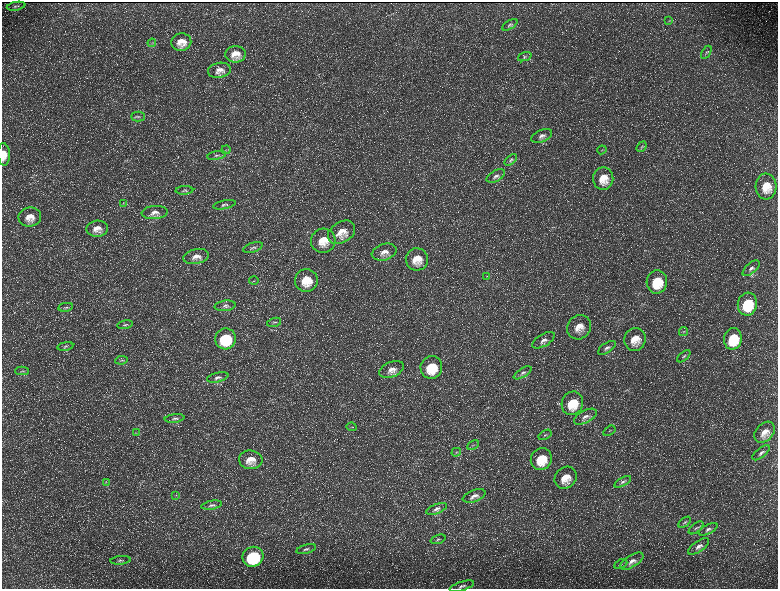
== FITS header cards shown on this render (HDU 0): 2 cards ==
NAXIS1  =                 1552 / length of data axis 1
NAXIS2  =                 1173 / length of data axis 2

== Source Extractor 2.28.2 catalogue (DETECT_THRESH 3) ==
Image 1552 x 1173 px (HDU 0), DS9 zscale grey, zoomed out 1/2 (1 PNG px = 2 x 2 image px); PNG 780 x 591 px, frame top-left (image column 1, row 1173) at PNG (2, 2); each listed source drawn as its Kron ellipse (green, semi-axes under 4 px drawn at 4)
Background 222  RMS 10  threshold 30.2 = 3 sigma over >= 5 px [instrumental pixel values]
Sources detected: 120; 32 cannot appear on this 1/2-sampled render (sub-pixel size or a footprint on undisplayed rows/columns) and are neither listed nor drawn; the other 88 listed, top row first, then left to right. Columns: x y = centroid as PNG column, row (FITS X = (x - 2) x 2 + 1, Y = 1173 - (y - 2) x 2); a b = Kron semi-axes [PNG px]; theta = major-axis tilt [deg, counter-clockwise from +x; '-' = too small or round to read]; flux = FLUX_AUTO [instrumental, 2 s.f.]
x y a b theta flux
16 6 9 4 10 3900
669 21 3 2 - 1400
510 25 8 4 33 4700
181 42 10 8 9 23000
152 43 4 2 - 2000
706 52 7 3 60 3600
236 54 10 8 -1 22000
525 57 7 3 20 3000
219 70 12 7 10 15000
138 117 7 5 -1 5400
542 136 11 6 22 9500
641 147 6 2 48 2100
226 150 4 3 - 1900
602 150 5 2 - 1600
4 154 11 6 -87 25000
217 155 9 3 10 4600
511 160 7 4 40 4100
496 176 10 5 28 6800
603 179 11 10 - 34000
766 187 13 10 -85 40000
184 190 9 4 3 4100
123 203 4 2 - 1800
224 205 11 4 11 5600
155 212 13 6 4 13000
30 217 11 9 7 23000
97 229 11 8 5 18000
342 232 15 10 32 27000
323 241 12 12 - 36000
253 247 10 4 19 6100
384 252 13 8 17 16000
196 257 13 7 11 16000
417 259 11 11 - 32000
751 268 10 5 41 7700
487 276 4 3 - 1600
306 280 11 11 - 44000
254 281 5 3 - 2100
657 282 11 10 - 70000
747 304 11 9 81 93000
225 306 11 5 6 6900
66 307 7 3 9 3200
274 322 7 3 14 2900
125 325 8 3 12 3000
579 327 12 11 - 28000
683 332 5 3 - 2200
225 339 10 10 - 93000
635 339 11 10 - 34000
733 339 11 9 79 76000
543 340 12 6 31 11000
65 346 8 3 10 3400
607 348 10 5 33 7000
684 356 8 3 42 3700
121 360 6 2 10 2200
431 367 11 11 - 67000
392 369 13 7 22 17000
22 371 7 3 1 3400
523 373 10 4 32 5300
218 377 11 4 14 7300
572 403 12 10 67 56000
585 417 12 6 28 12000
175 418 10 4 7 4300
352 427 5 2 - 1500
609 431 6 2 32 2200
765 432 12 8 48 23000
136 433 4 2 - 990
545 435 7 2 31 2300
473 445 6 3 26 2500
456 452 5 3 - 2300
761 453 10 4 39 7000
541 459 11 10 - 56000
251 460 12 9 -5 26000
566 478 12 10 43 35000
106 482 3 2 - 1300
623 482 9 4 30 6000
176 495 3 3 - 1300
474 496 12 6 20 12000
212 505 10 4 10 5700
436 509 11 4 21 8200
685 522 7 3 36 3300
696 528 9 3 38 4000
708 529 10 4 27 6600
438 539 8 4 19 4200
699 546 12 5 34 11000
306 549 10 4 15 6000
253 557 10 10 - 160000
120 560 10 3 5 4400
632 561 13 6 31 14000
621 564 7 3 24 2600
462 586 13 4 17 7200
At the frame edge (FLAGS 8, measured only in part): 2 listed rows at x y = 4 154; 462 586
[32 sub-pixel or undisplayed-footprint detections neither listed nor drawn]